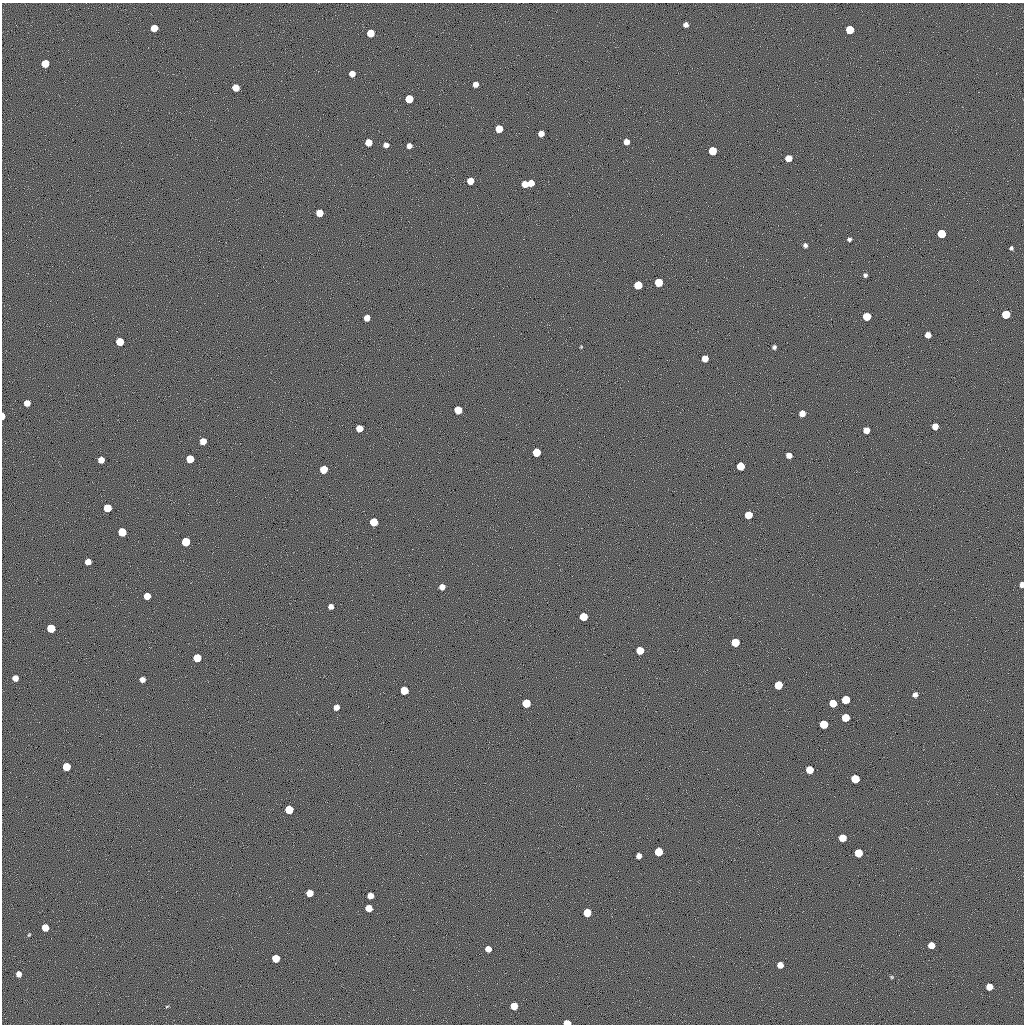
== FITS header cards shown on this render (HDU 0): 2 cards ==
NAXIS1  =                 1022 / length of data axis 1
NAXIS2  =                 1022 / length of data axis 2

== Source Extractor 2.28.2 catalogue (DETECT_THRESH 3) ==
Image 1022 x 1022 px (HDU 0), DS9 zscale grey, 1 PNG px = 1 image px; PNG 1026 x 1026 px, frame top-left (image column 1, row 1022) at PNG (2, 3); no overlay
Background 0.584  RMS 87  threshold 260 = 3 sigma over >= 5 px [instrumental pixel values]
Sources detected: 100; all 100 listed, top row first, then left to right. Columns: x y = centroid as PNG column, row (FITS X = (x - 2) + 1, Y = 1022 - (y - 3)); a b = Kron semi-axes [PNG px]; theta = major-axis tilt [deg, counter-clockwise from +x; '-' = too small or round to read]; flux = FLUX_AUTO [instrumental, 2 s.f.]
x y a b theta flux
686 25 5 4 - 26000
154 28 5 5 - 92000
850 30 6 5 - 190000
370 33 5 5 - 120000
45 63 5 5 - 120000
352 74 5 5 - 49000
475 84 5 5 - 35000
236 88 5 5 - 90000
409 99 6 5 - 160000
499 129 5 5 - 100000
541 133 5 5 - 42000
368 142 5 5 - 85000
626 142 5 5 - 40000
386 145 5 5 - 30000
409 146 5 5 - 32000
712 151 6 5 - 170000
788 158 5 5 - 67000
470 181 5 5 - 65000
531 183 5 5 - 65000
525 184 5 5 - 66000
319 213 5 5 - 84000
941 234 6 5 - 190000
849 239 5 4 - 14000
805 245 5 5 - 16000
1011 248 4 4 - 11000
865 275 4 4 - 13000
659 282 6 5 - 170000
638 285 6 5 - 160000
1006 314 6 5 - 190000
867 316 6 5 - 150000
367 318 5 5 - 49000
928 335 5 5 - 46000
120 342 5 5 - 140000
581 347 3 3 - 5200
774 347 4 4 - 15000
705 358 5 5 - 64000
27 403 5 5 - 48000
458 410 6 5 - 140000
802 413 5 5 - 50000
3 416 5 3 - 49000
935 426 5 5 - 55000
359 428 5 5 - 84000
866 430 5 5 - 53000
203 441 5 5 - 65000
536 452 6 5 - 170000
789 455 5 5 - 38000
190 459 5 5 - 130000
101 460 5 5 - 56000
740 466 6 5 - 150000
323 469 5 5 - 140000
107 508 5 5 - 150000
748 515 5 5 - 140000
374 522 6 5 - 180000
122 532 6 5 - 170000
186 542 6 5 - 190000
88 562 5 5 - 48000
1022 585 5 4 - 33000
442 587 5 5 - 37000
147 596 5 5 - 79000
331 606 5 5 - 31000
583 617 5 5 - 150000
51 628 6 6 - 190000
735 642 6 6 - 190000
640 650 5 5 - 140000
197 658 6 5 - 160000
15 678 5 5 - 46000
142 679 5 5 - 35000
778 685 6 5 - 160000
404 690 6 5 - 160000
915 695 5 5 - 25000
846 700 6 5 - 190000
526 703 6 5 - 190000
833 703 5 5 - 130000
336 707 5 5 - 41000
845 718 5 5 - 140000
824 724 6 5 - 170000
66 767 5 5 - 150000
810 770 5 5 - 120000
855 779 6 6 - 200000
289 809 6 5 - 180000
842 838 6 5 - 120000
659 852 6 5 - 190000
858 853 6 5 - 180000
639 856 5 5 - 33000
310 893 5 5 - 82000
370 896 5 5 - 54000
369 908 5 5 - 81000
587 913 5 5 - 140000
45 927 5 5 - 100000
29 935 5 4 - 5600
931 945 5 5 - 71000
488 949 5 5 - 56000
276 958 5 5 - 120000
780 965 5 5 - 54000
19 974 5 5 - 34000
892 977 5 4 - 7100
989 987 5 5 - 73000
167 1006 5 3 - 5400
514 1006 5 5 - 100000
567 1023 5 4 - 91000
At the frame edge (FLAGS 8, measured only in part): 3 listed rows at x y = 3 416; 1022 585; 567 1023